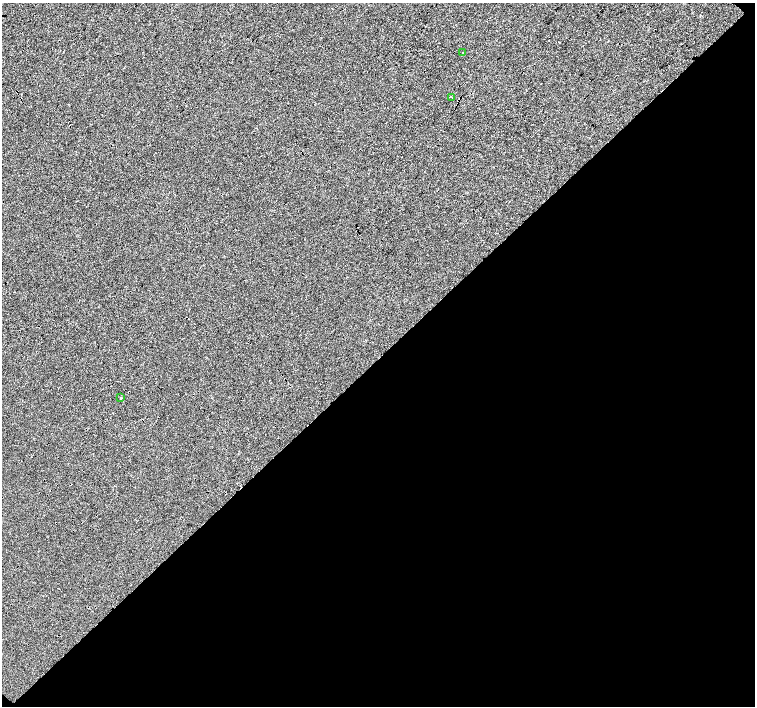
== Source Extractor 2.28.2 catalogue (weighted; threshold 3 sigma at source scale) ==
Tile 15 of 4 x 4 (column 3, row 4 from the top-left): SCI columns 3016-4520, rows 227-1634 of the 6027 x 6019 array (HDU 1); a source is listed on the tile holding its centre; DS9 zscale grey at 2 x 2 block average (1 PNG px = mean of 2 x 2 image px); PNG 757 x 708 px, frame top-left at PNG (2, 3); each listed source drawn as its Kron ellipse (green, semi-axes under 4 px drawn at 4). Shown black and unused: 50% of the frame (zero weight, under 3 of 4 exposures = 2% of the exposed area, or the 3 px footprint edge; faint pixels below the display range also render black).
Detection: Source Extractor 2.28.2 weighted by HDU 2 'WHT'; one run over the whole footprint, this tile lists its part. Background -0.0011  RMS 0.0063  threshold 0.0285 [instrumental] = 3 sigma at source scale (4.5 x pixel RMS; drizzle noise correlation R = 1.50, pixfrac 1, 0.0396/0.0396 arcsec/px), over >= 5 px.
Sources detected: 4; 1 cosmic-ray / hot-pixel residue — neither listed nor drawn; the other 3 listed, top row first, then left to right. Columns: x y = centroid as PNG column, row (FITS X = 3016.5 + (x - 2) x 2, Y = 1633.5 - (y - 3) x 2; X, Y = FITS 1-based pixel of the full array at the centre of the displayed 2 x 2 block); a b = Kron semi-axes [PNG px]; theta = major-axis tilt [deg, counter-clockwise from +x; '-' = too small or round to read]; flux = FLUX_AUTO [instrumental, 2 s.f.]
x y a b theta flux
462 53 2 2 - 0.78
452 97 2 2 - 0.68
121 398 2 2 - 3.1